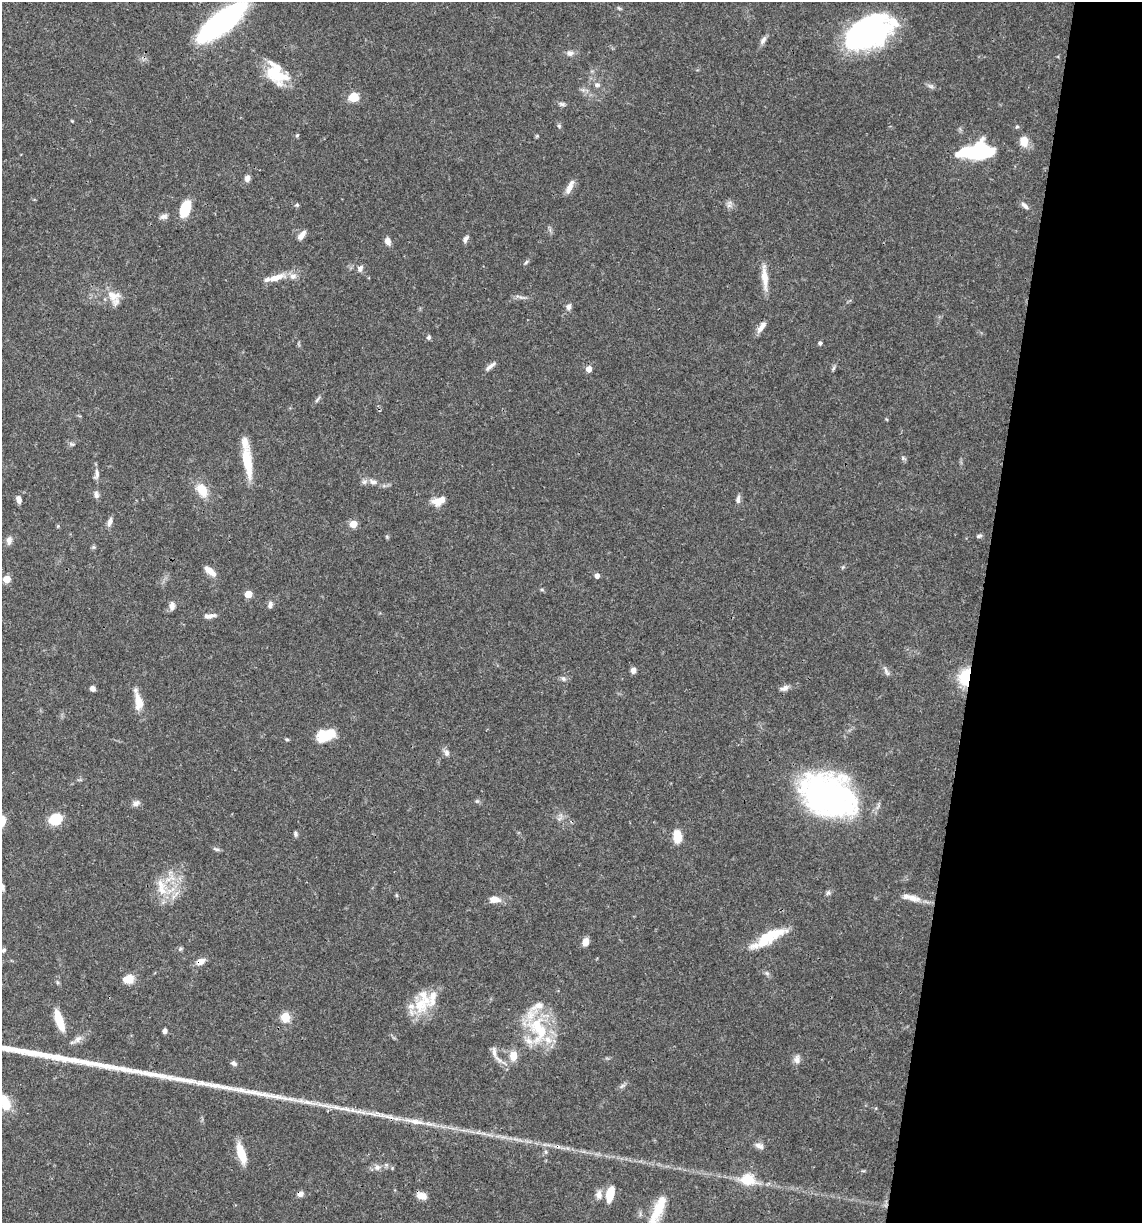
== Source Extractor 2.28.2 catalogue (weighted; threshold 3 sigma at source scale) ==
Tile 8 of 4 x 4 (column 4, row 2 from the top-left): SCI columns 3656-4795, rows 2446-3666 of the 4913 x 4894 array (HDU 1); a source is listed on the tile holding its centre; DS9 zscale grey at full resolution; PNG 1144 x 1225 px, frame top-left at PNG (2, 2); no overlay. Shown black and unused: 14% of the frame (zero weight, under 3 of 4 exposures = <1% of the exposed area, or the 3 px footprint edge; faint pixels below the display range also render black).
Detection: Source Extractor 2.28.2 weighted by HDU 2 'WHT'; one run over the whole footprint, this tile lists its part. Background 0.048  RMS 0.0028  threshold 0.0127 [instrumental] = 3 sigma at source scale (4.5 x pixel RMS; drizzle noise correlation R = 1.50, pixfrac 1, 0.05/0.05 arcsec/px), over >= 5 px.
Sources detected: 130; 5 inside a brighter object's white glare — not listed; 12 inside a brighter listed object's ellipse — not listed separately; the other 113 listed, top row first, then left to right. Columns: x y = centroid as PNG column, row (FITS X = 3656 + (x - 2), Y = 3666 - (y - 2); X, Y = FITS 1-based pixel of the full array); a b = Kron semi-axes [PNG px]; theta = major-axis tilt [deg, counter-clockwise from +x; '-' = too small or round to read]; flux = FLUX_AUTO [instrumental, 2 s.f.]
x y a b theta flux
221 22 42 13 38 90
868 32 44 25 26 68
763 40 11 6 52 1.1
570 53 9 8 - 1.1
276 75 30 16 -27 11
597 85 8 6 -8 0.89
354 97 6 6 - 8
562 104 9 5 -20 0.71
72 121 4 3 - 0.24
559 126 5 5 - 0.47
1017 127 5 5 - 0.38
297 135 5 4 - 0.33
1024 141 9 8 - 4.4
976 151 32 14 8 28
247 178 8 6 78 1.1
570 187 19 6 67 2.1
297 205 5 4 - 0.41
729 205 7 5 0 0.76
1024 205 13 6 -42 1.1
185 209 17 9 70 7.2
164 217 10 7 7 1.1
302 235 12 6 52 1.6
465 239 8 5 60 1
388 241 8 6 -68 1.7
526 262 7 4 46 0.46
360 268 9 7 66 1.1
276 277 26 8 18 3.8
765 278 30 8 -85 4
113 296 21 14 -18 4.3
569 307 7 6 - 1.1
761 327 16 6 53 2.1
429 337 6 5 - 0.6
820 343 4 4 - 0.78
491 366 19 5 39 1.3
833 368 9 4 71 0.53
589 369 5 5 - 2.3
317 399 13 3 52 0.65
72 444 9 5 -19 0.56
903 458 7 4 -46 0.5
247 462 37 10 -82 8.9
97 474 15 6 84 1.2
373 482 12 7 -19 1.5
202 490 16 11 -57 5
96 495 10 6 -80 1
738 499 11 5 86 1.1
19 500 8 5 -74 1.4
438 501 14 11 27 2.8
110 522 11 6 71 1.3
353 524 5 5 - 5.5
58 526 5 3 - 0.27
979 536 8 4 16 0.56
9 540 10 6 83 1.3
211 572 15 7 -35 2.1
597 576 4 4 - 1.5
7 579 5 5 - 6
248 594 5 5 - 6
270 604 9 6 76 0.95
172 606 10 7 86 1.3
209 616 14 5 9 1.6
633 670 7 6 - 1.2
886 671 14 4 -65 0.87
965 677 17 11 74 11
563 678 8 7 - 0.83
92 688 6 5 - 1.1
784 688 13 6 16 1.2
138 702 24 10 -80 4.1
324 736 18 13 12 6.8
287 739 6 4 -2 0.33
446 753 9 7 -75 1
824 795 49 39 -23 76
477 801 6 4 43 0.41
136 803 11 7 23 1.1
56 819 10 8 23 10
295 834 7 5 -79 0.63
677 836 12 8 -87 5.3
216 849 11 4 -19 0.57
2 887 9 5 -68 0.83
161 887 26 11 -78 5.4
828 893 7 5 42 0.61
396 895 5 4 - 0.34
912 898 22 8 -16 2.9
494 899 11 7 -1 2.9
768 938 46 11 29 10
585 942 8 6 72 2.4
4 950 7 5 33 0.59
200 961 10 7 20 2.2
767 973 6 6 - 0.58
128 979 11 8 14 4.5
420 1005 24 22 -90 8.7
285 1017 5 5 - 13
59 1020 26 8 -71 5.7
165 1031 5 4 - 1
540 1031 38 30 -56 17
78 1039 13 7 46 1.5
494 1052 15 5 -84 1.4
513 1056 10 8 86 3.6
797 1059 13 8 85 1.4
234 1063 7 6 - 0.84
622 1086 8 4 37 0.69
2 1100 14 13 - 4.7
324 1105 34 5 -10 4.3
361 1112 23 5 -10 2.8
415 1121 35 7 -11 5.1
759 1146 13 7 -23 1.2
546 1152 6 4 -72 0.41
241 1153 23 8 -72 6.1
377 1167 8 6 43 1.1
748 1179 15 11 -10 7.4
300 1194 7 6 - 1.4
610 1194 17 8 76 5.2
599 1195 12 8 -89 1.7
422 1196 10 7 -17 2.6
658 1211 26 13 68 6.9
Overlapping masked pixels (flux is a lower limit): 4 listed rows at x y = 965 677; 200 961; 415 1121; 300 1194
Isophote crosses this tile's border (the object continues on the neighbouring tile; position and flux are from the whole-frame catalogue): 3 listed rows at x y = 221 22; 2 887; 2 1100